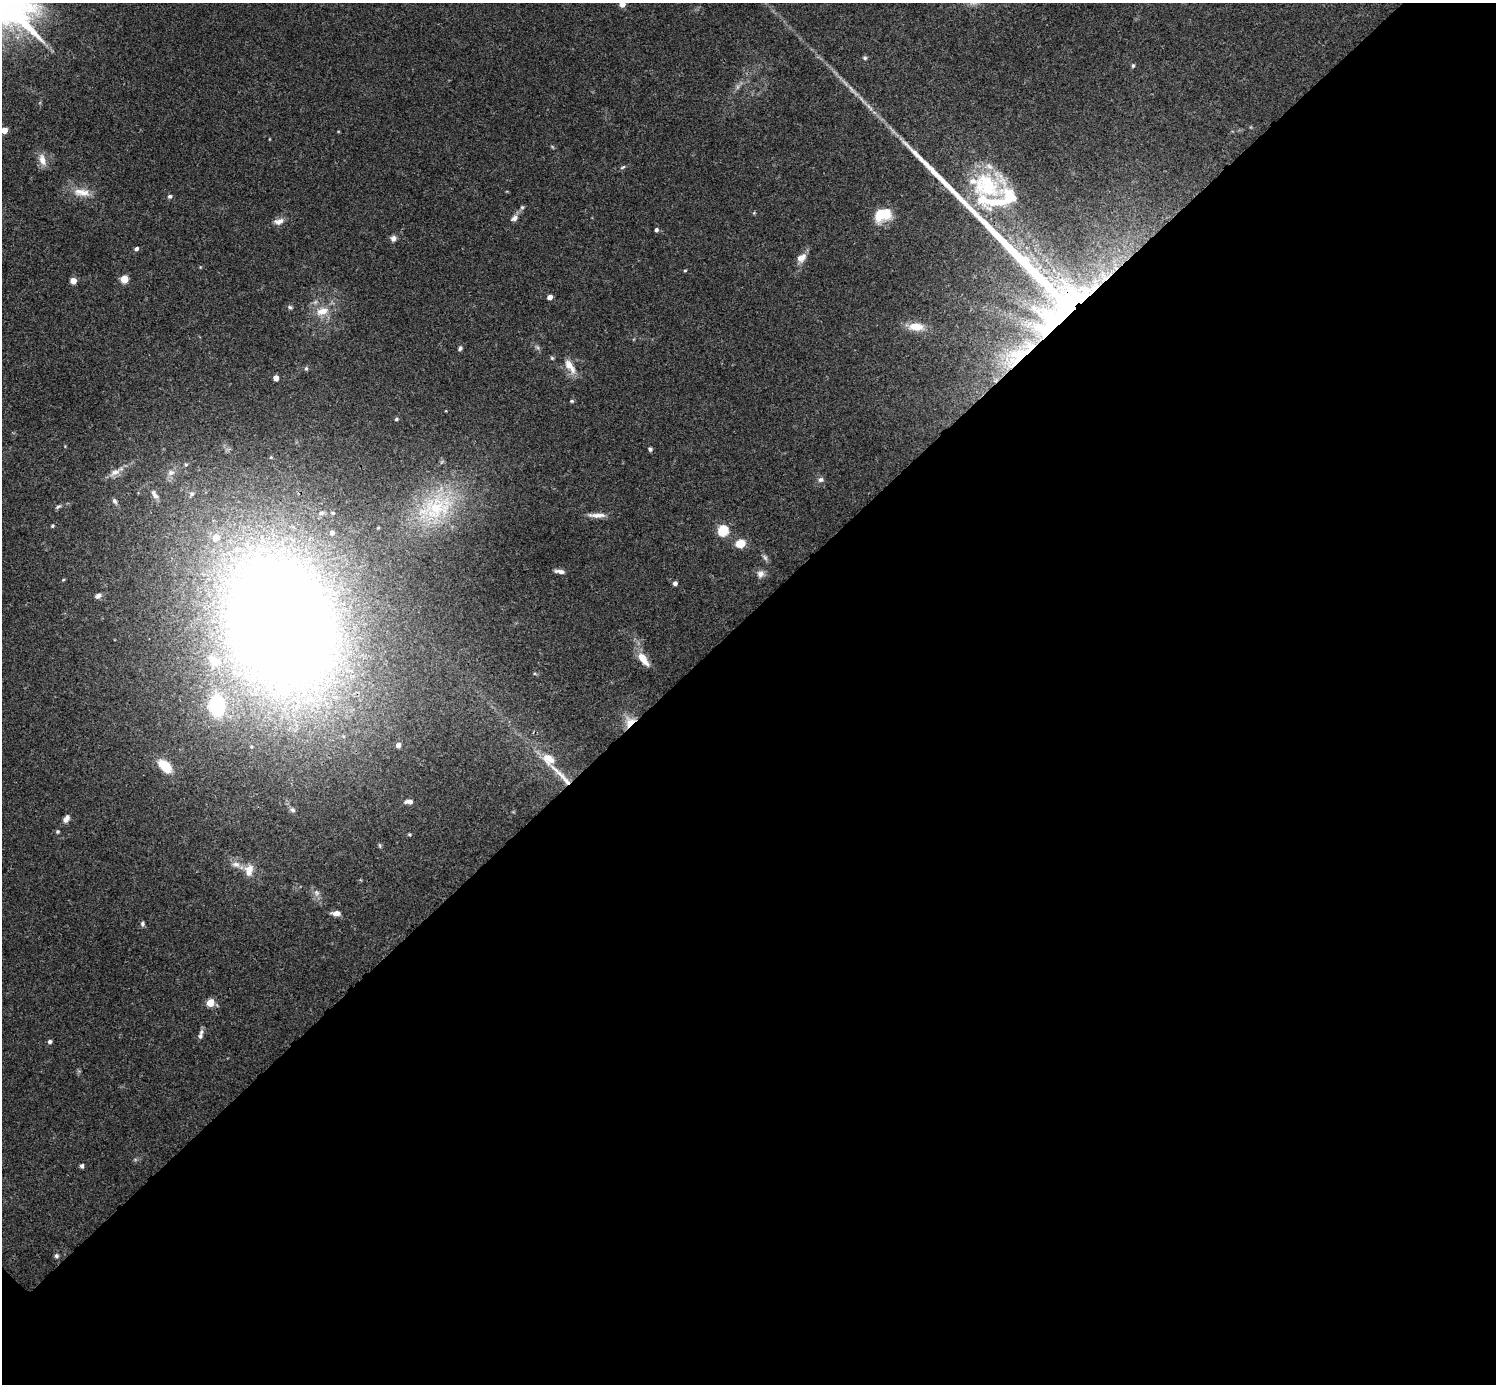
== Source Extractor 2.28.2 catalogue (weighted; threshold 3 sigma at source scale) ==
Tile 12 of 4 x 4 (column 4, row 3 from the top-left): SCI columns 4488-5981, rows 1541-2922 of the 5987 x 5987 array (HDU 1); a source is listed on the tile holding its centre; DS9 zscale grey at full resolution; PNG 1498 x 1386 px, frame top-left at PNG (2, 3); no overlay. Shown black and unused: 55% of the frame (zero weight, under 3 of 4 exposures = <1% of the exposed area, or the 3 px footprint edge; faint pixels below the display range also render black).
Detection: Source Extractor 2.28.2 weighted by HDU 2 'WHT'; one run over the whole footprint, this tile lists its part. Background 0.0754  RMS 0.0055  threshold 0.0246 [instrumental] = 3 sigma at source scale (4.5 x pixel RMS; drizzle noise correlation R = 1.50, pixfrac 1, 0.05/0.05 arcsec/px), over >= 5 px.
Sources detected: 91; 1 inside a brighter object's white glare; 1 long thin detection or spike segment (spike, bleed or trail) — not listed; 13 inside a brighter listed object's ellipse — not listed separately; the other 76 listed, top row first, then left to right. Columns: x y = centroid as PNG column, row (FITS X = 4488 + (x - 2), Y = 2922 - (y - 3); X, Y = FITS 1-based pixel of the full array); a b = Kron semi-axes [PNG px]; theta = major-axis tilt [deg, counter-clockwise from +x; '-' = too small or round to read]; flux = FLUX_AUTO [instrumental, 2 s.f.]
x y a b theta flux
622 4 5 5 - 4.3
865 58 6 5 - 1
1133 65 5 4 - 0.82
737 87 7 4 72 1.3
4 130 4 4 - 8.6
42 160 15 8 -75 5.1
623 167 8 4 28 0.9
986 185 46 38 -56 54
82 192 26 10 -9 7.9
170 196 5 5 - 1.3
522 207 5 5 - 0.81
883 215 18 12 20 18
514 218 11 7 29 2.3
279 221 13 8 13 3.5
656 230 4 4 - 1.4
393 239 8 7 - 2
136 249 6 5 - 1.3
801 258 12 8 38 4.8
685 270 5 3 - 0.53
124 279 5 5 - 16
73 281 4 4 - 7.6
550 297 4 4 - 3.7
1066 305 77 37 43 180
290 307 6 5 - 0.89
322 311 19 11 17 8.2
916 327 22 11 -2 7.7
460 348 6 5 - 1.3
552 358 5 4 - 0.72
570 366 21 9 -56 6.7
306 368 6 5 - 0.91
276 378 5 4 - 3.4
572 401 5 4 - 0.74
396 419 5 4 - 0.74
650 449 5 4 - 0.94
186 464 5 5 - 0.78
115 472 16 8 28 4.5
171 473 10 8 15 3.2
821 480 8 7 - 1.7
192 494 8 7 - 1.9
155 495 16 7 -53 3.8
114 501 9 5 -58 1.5
58 507 8 5 38 0.99
436 507 59 34 25 60
333 513 5 4 - 0.75
597 515 24 6 -1 4.2
52 526 4 4 - 0.64
723 530 5 5 - 45
740 544 9 8 - 8.6
765 557 9 5 -52 1.5
560 571 12 4 -6 2.5
760 574 10 9 - 2.9
63 580 5 3 - 0.57
675 583 4 4 - 1.8
98 596 8 6 32 1.8
280 623 147 104 -66 960
643 659 19 8 -53 7.2
630 722 16 12 51 7.3
398 745 5 5 - 2.6
549 759 18 13 -35 9.5
165 766 16 9 -45 14
564 778 34 6 -47 8.6
409 802 9 5 -3 2.7
292 810 8 6 -30 1.6
66 819 9 5 55 3.3
58 832 5 5 - 0.79
380 846 6 4 -72 0.68
236 864 12 8 -17 3.4
250 869 13 11 -8 5.8
316 893 8 7 - 2.1
336 913 9 5 -1 3.3
142 924 7 5 70 1.2
210 1003 5 5 - 13
201 1032 9 6 71 1.6
50 1041 5 5 - 1.4
82 1166 5 4 - 1.4
56 1256 6 5 - 1.3
Overlapping masked pixels (flux is a lower limit): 4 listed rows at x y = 1066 305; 280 623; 630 722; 564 778
Isophote crosses this tile's border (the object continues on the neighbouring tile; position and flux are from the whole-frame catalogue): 2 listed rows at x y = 622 4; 4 130